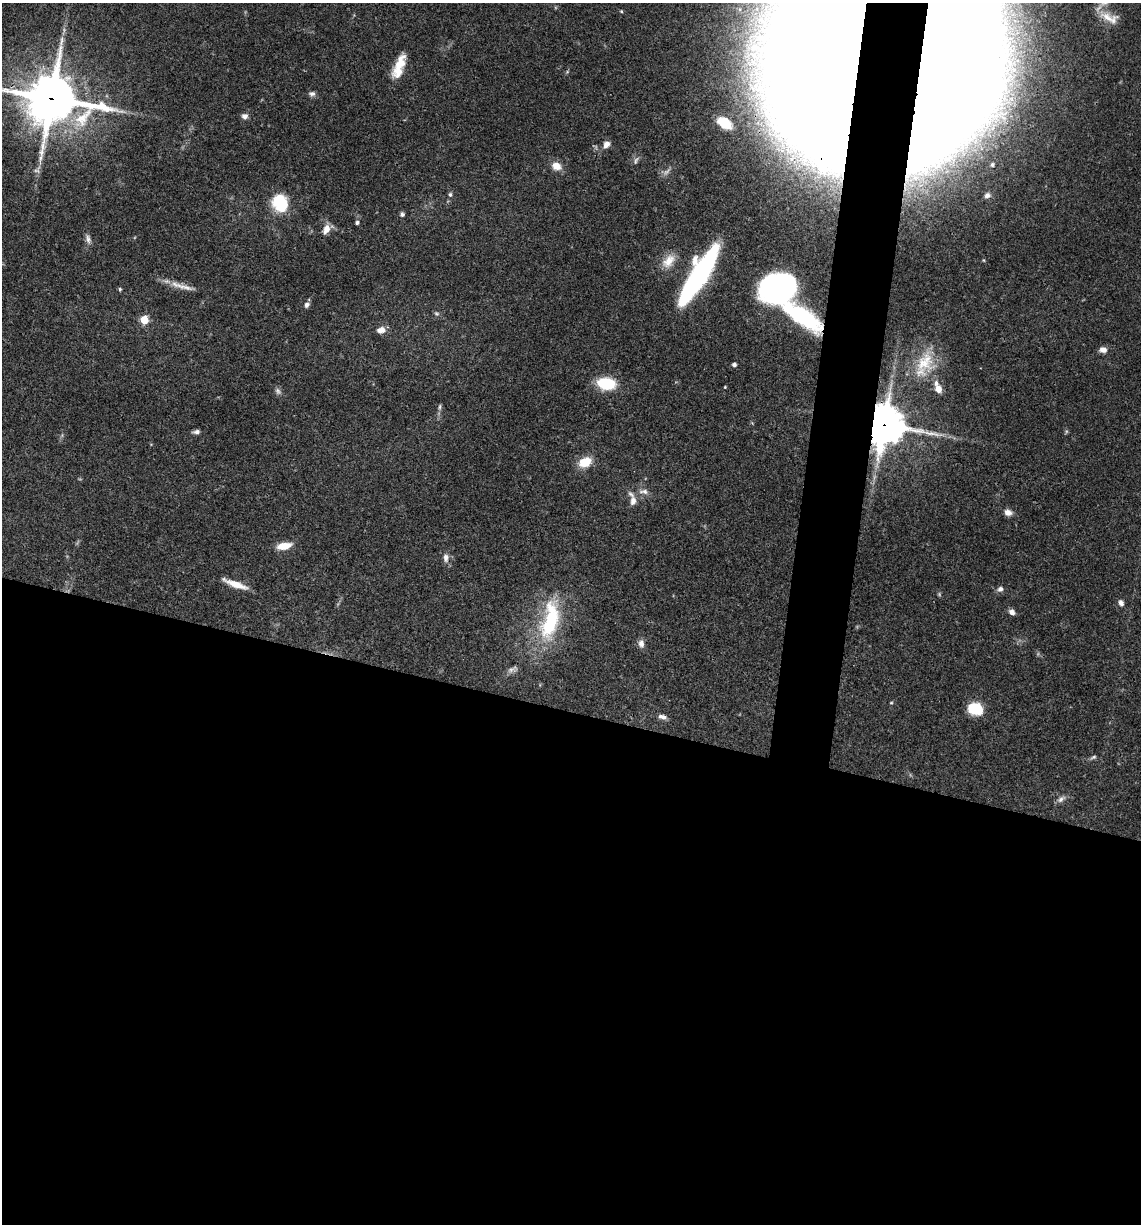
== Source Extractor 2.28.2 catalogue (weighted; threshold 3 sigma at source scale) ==
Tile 14 of 4 x 4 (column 2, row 4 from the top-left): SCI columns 1378-2516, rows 3-1224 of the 4913 x 4894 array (HDU 1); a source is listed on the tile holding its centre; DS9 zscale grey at full resolution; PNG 1143 x 1226 px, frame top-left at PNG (2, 3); no overlay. Shown black and unused: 45% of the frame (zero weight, under 3 of 4 exposures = <1% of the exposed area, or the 3 px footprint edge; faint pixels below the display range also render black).
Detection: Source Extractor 2.28.2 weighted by HDU 2 'WHT'; one run over the whole footprint, this tile lists its part. Background 0.048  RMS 0.0028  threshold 0.0127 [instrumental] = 3 sigma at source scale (4.5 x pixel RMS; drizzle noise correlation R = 1.50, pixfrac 1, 0.05/0.05 arcsec/px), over >= 5 px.
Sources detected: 65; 4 too faint to see at this stretch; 1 inside a brighter object's white glare — not listed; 3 inside a brighter listed object's ellipse — not listed separately; the other 57 listed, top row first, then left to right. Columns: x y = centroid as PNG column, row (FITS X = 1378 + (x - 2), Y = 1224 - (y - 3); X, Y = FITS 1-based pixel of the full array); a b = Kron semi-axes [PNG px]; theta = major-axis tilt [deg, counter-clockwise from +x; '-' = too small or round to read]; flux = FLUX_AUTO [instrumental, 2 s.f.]
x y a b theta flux
621 11 4 4 - 0.32
1107 17 26 11 -36 4.2
852 42 159 92 70 3400
399 64 27 10 61 5.8
945 65 169 73 80 1800
312 94 9 7 3 0.93
51 99 21 18 -11 1200
245 116 7 7 - 1.2
724 123 12 7 -34 6.2
606 144 10 7 56 1.5
992 165 5 5 - 0.6
556 166 11 9 -21 3.2
450 194 6 5 - 0.63
987 195 8 7 - 0.96
280 203 20 17 -70 12
402 214 6 6 - 0.63
357 223 5 5 - 0.61
326 229 13 8 66 2.5
88 239 13 6 -69 1.3
668 261 22 13 52 4.4
698 276 57 14 58 64
182 286 41 6 -15 3.4
778 287 31 24 20 84
120 289 5 4 - 0.39
307 305 7 6 - 0.95
437 313 7 5 -33 0.55
802 316 53 18 -34 28
144 320 5 5 - 8.3
381 330 11 7 10 2
1103 350 8 6 -4 1.7
924 362 35 24 69 11
734 365 4 4 - 0.86
606 384 16 10 -10 14
725 387 4 3 - 0.25
938 389 7 6 - 2.8
278 391 10 7 -60 0.93
440 407 10 4 85 0.64
884 425 14 12 81 780
196 432 8 5 3 1
585 462 14 10 25 5.7
644 491 15 7 -3 1.8
633 501 12 8 85 1.9
1008 512 9 7 -17 1.9
284 546 15 7 10 4.5
446 557 13 8 -89 1.6
235 584 27 6 -20 4.4
1000 589 8 7 - 1.1
1121 603 8 6 -54 1.2
1012 612 8 6 -41 1.4
550 620 59 23 79 24
641 643 11 7 -89 1.5
513 669 14 7 16 1.2
891 703 5 3 - 0.26
975 709 13 9 -14 11
662 717 12 6 -15 1.3
1093 757 9 4 30 0.62
1061 799 13 7 36 1.3
Overlapping masked pixels (flux is a lower limit): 5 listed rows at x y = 852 42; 945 65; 51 99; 802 316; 884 425
Isophote crosses this tile's border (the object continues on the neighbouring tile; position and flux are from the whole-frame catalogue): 3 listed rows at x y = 852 42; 945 65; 51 99